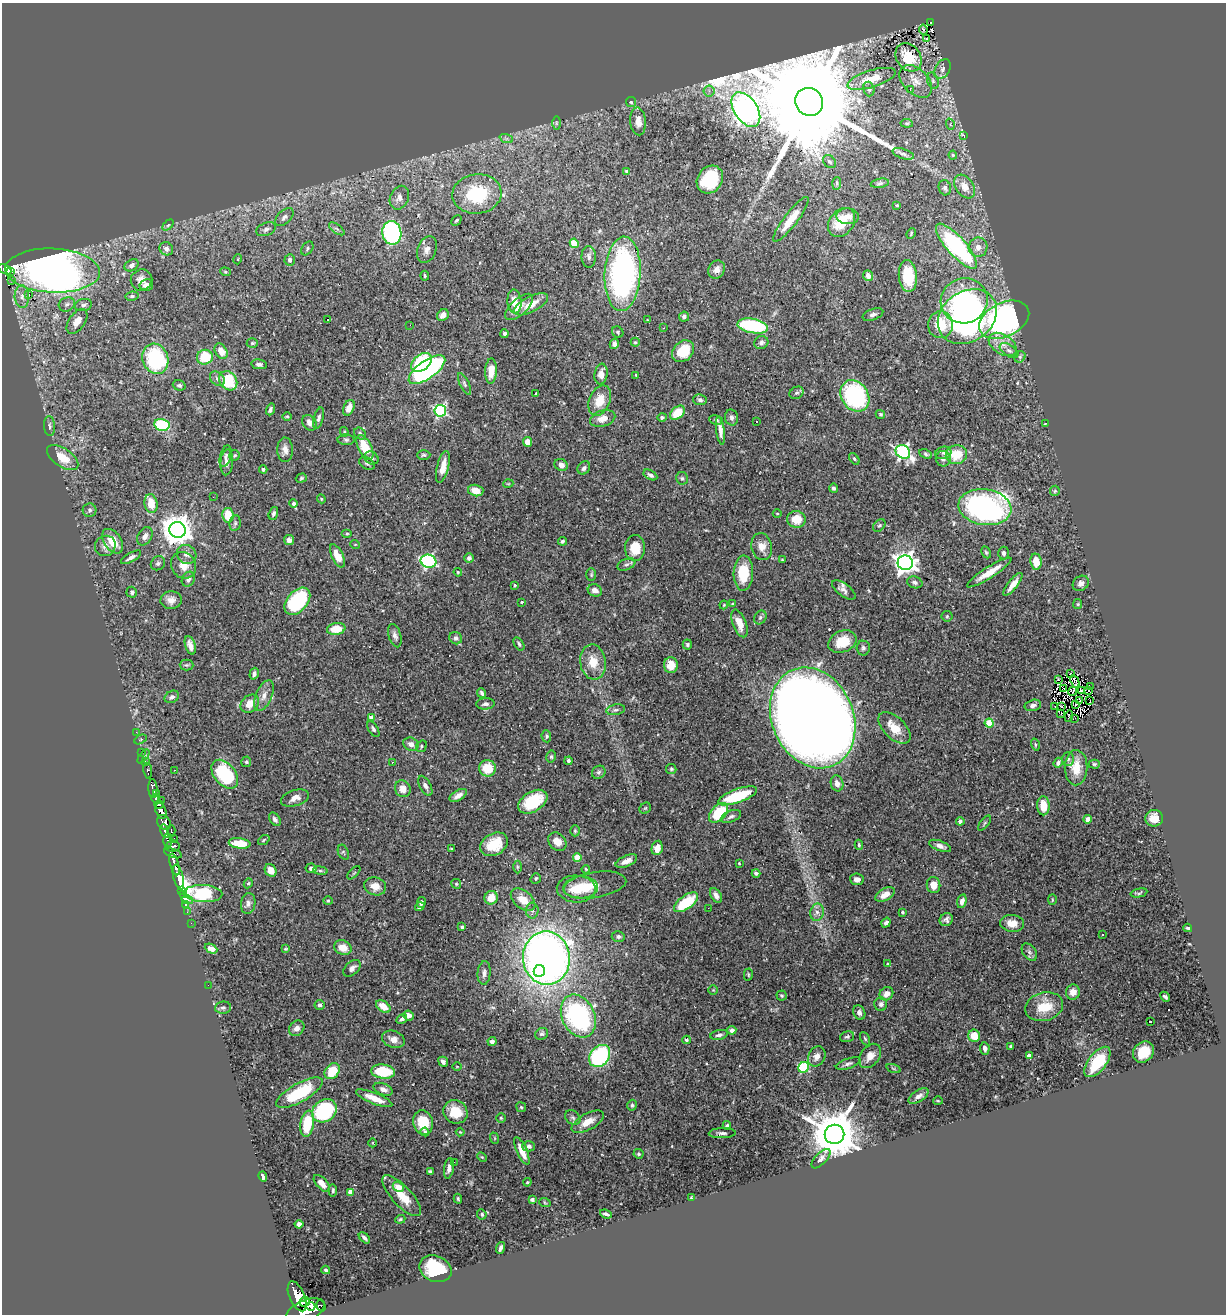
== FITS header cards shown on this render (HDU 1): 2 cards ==
NAXIS1  =                 1224
NAXIS2  =                 1312

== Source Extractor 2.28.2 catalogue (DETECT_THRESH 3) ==
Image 1224 x 1312 px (HDU 1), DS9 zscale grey, 1 PNG px = 1 image px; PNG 1228 x 1316 px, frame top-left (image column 1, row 1312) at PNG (2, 3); each listed source drawn as its Kron ellipse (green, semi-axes under 4 px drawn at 4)
Background 0.515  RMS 0.026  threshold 0.078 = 3 sigma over >= 5 px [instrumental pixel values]
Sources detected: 476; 3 with non-positive FLUX_AUTO (blend fragments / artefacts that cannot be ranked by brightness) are neither listed nor drawn; the other 473 listed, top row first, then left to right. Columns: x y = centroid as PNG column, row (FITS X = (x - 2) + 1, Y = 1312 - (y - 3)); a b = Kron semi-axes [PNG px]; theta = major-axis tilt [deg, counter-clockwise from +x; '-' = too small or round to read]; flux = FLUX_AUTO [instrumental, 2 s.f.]
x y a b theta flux
931 22 2 2 - 5
923 29 5 3 - 2.1
926 38 4 3 - 2.8
909 57 15 12 -52 44
942 69 11 7 59 7.8
872 79 25 8 17 30
916 81 19 12 -45 23
933 81 8 5 -72 4.5
869 89 7 5 -75 3.7
910 89 3 2 - 15
709 91 5 5 - 5.3
631 102 5 5 - 2.9
809 102 14 13 - 97000
746 110 19 11 -56 3000
638 121 14 8 -85 16
556 123 7 4 90 3.1
907 123 6 4 -6 2.2
950 124 6 3 -72 1.8
964 135 3 3 - 20
506 138 7 4 -19 3.9
903 154 11 5 -18 5.7
953 155 4 4 - 1.8
829 162 7 5 -42 4.2
627 172 4 3 - 6.7
710 180 15 12 52 100
837 183 6 4 86 2.8
880 183 9 4 9 3.8
965 187 13 9 -56 21
945 188 8 6 -75 4.6
477 194 25 19 7 120
399 198 12 9 66 13
897 205 3 3 - 2.2
848 216 11 8 -4 12
284 217 11 6 43 7.2
791 219 27 6 52 33
456 220 6 3 45 2.6
842 222 16 12 52 44
168 225 6 4 45 2.8
266 229 10 6 22 6.8
337 229 9 4 -35 4.4
392 233 12 9 -80 300
911 233 6 3 66 2.1
574 243 4 4 - 65
956 246 29 9 -48 290
978 247 10 9 - 14
307 248 7 5 54 3.4
166 249 7 6 - 7.3
427 249 14 9 69 11
589 257 11 7 -88 7
238 259 5 3 - 1.3
290 260 6 5 - 6
132 265 7 5 30 7
5 269 7 4 -30 120
717 270 9 8 - 12
10 271 4 2 - 50
53 271 47 22 -3 1600
225 272 5 4 - 2.1
623 274 37 18 87 500
425 276 5 3 - 1.9
868 276 5 4 - 12
908 276 16 9 -85 67
141 280 11 10 - 17
12 281 3 3 - 2.9
146 285 7 5 13 8.4
29 295 2 2 - 20
132 296 6 4 9 3.4
22 297 11 7 -87 11
514 301 12 7 -85 23
964 301 23 22 - 170
67 304 8 6 26 5.6
531 304 19 7 27 26
83 305 9 6 13 5.1
519 307 17 8 42 17
873 314 11 5 20 6.4
443 315 6 5 - 9.7
684 317 5 5 - 5
967 317 31 25 36 510
328 319 3 3 - 9.7
648 320 3 2 - 1.3
1004 320 26 17 26 590
77 321 14 8 55 15
410 325 3 2 - 1.6
940 325 13 12 - 63
753 326 15 7 -11 140
663 328 2 2 - 1.1
618 332 6 5 - 2.8
505 334 4 3 - 3.5
635 342 4 4 - 2.3
252 343 5 4 - 2.5
761 343 7 6 - 5.8
614 344 5 4 - 7.5
1003 344 15 9 -32 20
221 351 8 5 -58 16
683 351 12 9 44 43
1009 351 11 5 -36 5.7
205 357 8 7 - 50
1020 357 6 5 - 2.7
155 359 15 12 -71 160
422 362 12 7 38 150
259 364 8 5 -11 6.2
427 370 21 9 35 330
491 371 12 6 87 23
601 374 10 6 83 11
636 375 3 2 - 1.7
217 379 8 6 -39 6.2
228 381 10 8 -52 78
465 384 12 4 -64 4.6
179 385 6 5 - 4
536 393 3 2 - 1.2
796 393 7 5 29 4.2
855 396 17 13 -55 220
600 400 16 10 66 29
700 400 7 5 -11 4.4
349 408 8 5 67 16
270 409 6 4 71 4.6
440 411 6 5 - 280
677 413 8 6 41 40
880 414 5 4 - 2.5
287 416 4 3 - 2.2
662 417 4 4 - 3.8
319 418 11 5 75 5.7
731 418 8 6 -77 5.3
603 419 13 8 17 16
716 420 7 4 -10 4
756 422 3 2 - 1.6
310 423 8 6 -52 12
1045 424 3 2 - 1.2
162 425 8 6 -11 97
50 426 10 5 -85 5.2
720 431 14 4 -83 9.5
344 432 5 4 - 1.9
360 434 6 5 - 4.2
346 440 8 5 -1 3.7
528 442 5 4 - 15
365 447 13 6 -63 53
285 450 12 8 -89 12
903 452 8 6 -36 400
943 453 8 6 14 5.9
926 454 7 4 -27 3.2
234 455 6 5 - 2.9
424 455 7 5 1 3.1
956 455 10 9 - 42
226 456 11 5 74 5
63 457 18 9 -34 32
371 458 7 6 - 4.6
854 459 6 4 -53 2.7
943 459 7 7 - 7
227 462 13 6 85 9.3
367 463 8 5 -31 4.4
561 465 7 5 -33 9.9
443 467 16 5 76 22
584 468 7 6 - 5.4
263 469 4 3 - 4.5
650 475 7 4 -30 4.7
301 478 6 4 18 2.4
682 478 6 6 - 4.3
508 484 5 3 - 1.5
834 488 4 4 - 3.4
476 491 8 5 -15 20
1055 491 5 5 - 2.6
213 497 2 2 - 0.78
321 499 4 4 - 2
293 503 4 4 - 5.5
151 504 9 6 -80 30
985 507 26 18 -8 460
90 510 7 7 - 4.2
273 513 7 4 72 4.6
777 513 4 3 - 1.3
228 515 7 5 -81 40
796 519 9 8 - 35
235 523 8 5 80 4.4
879 525 7 5 47 3.5
177 530 8 8 - 2800
347 534 5 3 - 2
145 536 10 7 58 9
289 540 5 5 - 9.1
113 541 14 8 -56 31
563 541 5 4 - 4.1
355 544 5 3 - 1.5
105 546 11 10 - 8.7
762 547 13 10 -78 17
635 548 13 10 88 35
986 552 6 4 -63 2.4
1003 553 6 5 - 5.5
187 554 10 9 - 9.6
337 556 12 5 -64 25
131 557 11 4 30 6.6
469 558 5 4 - 6.3
782 560 4 3 - 1.7
428 561 8 6 -14 310
1036 562 8 5 -84 26
158 563 7 6 - 4.8
905 563 7 7 - 1200
626 564 9 5 22 4
183 565 14 12 -58 21
458 572 4 3 - 1.8
989 572 26 5 32 28
743 573 17 9 88 52
591 575 6 4 -90 2.5
188 579 8 6 60 6.6
915 582 8 5 -17 5.3
1081 583 8 7 - 7.1
1013 584 14 5 52 14
515 585 4 3 - 2.4
595 590 7 6 - 9.5
844 590 14 6 -37 8.4
132 592 5 5 - 5
171 600 10 9 - 12
297 601 16 10 48 180
522 602 3 2 - 1.8
733 604 4 3 - 1.9
1078 604 5 4 - 1.9
724 605 4 3 - 1.7
947 616 5 5 - 2.6
760 618 7 5 58 3.6
739 623 14 6 -69 21
336 629 9 6 10 34
395 636 12 6 -73 7.5
456 638 6 6 - 6
842 642 15 10 22 45
519 644 7 4 -57 3.7
190 645 9 5 -73 11
687 645 5 4 - 3.1
863 648 7 6 - 5
593 662 17 13 -81 32
186 665 7 5 0 3.2
671 665 8 7 - 22
1071 673 3 3 - 6.1
254 674 6 4 72 4.8
1058 679 3 2 - 5
1075 681 7 2 -65 2.5
1090 687 3 2 - 2.2
1064 688 2 2 - 1.2
1081 690 3 2 - 1.7
1088 690 2 2 - 0.69
1073 691 5 2 - 0.37
482 693 5 4 - 4.2
264 696 16 8 66 15
172 697 8 5 30 6.4
1079 700 4 2 - 1
1090 701 3 2 - 1.2
250 704 10 8 43 23
485 704 9 5 5 6.4
1076 704 4 2 - 1.4
1033 705 8 5 12 6
1055 707 2 2 - 2
1061 707 4 2 - 2.8
616 710 9 5 10 4.8
1061 713 3 2 - 2.6
1069 716 6 2 83 2.4
372 718 4 4 - 22
813 718 52 41 -66 3700
1075 718 3 2 - 0.86
989 723 4 4 - 77
894 728 20 10 -44 33
373 729 9 4 -57 3.9
136 732 3 2 - 2.2
546 736 6 5 - 3.3
140 739 6 4 28 2.9
411 744 8 6 -27 9.8
1035 745 6 4 -73 2.2
421 746 6 5 - 2.7
142 752 2 2 - 1.8
143 756 8 3 52 2.7
551 757 6 4 77 3
1068 759 7 6 - 4.7
145 761 3 3 - 6
569 761 4 3 - 4.5
246 762 5 5 - 2.8
392 762 3 3 - 1.9
1058 763 5 4 - 4.8
1094 764 5 4 - 2.5
487 768 8 8 - 42
1076 768 17 11 89 33
671 769 5 5 - 2.5
174 770 2 2 - 1.1
148 771 8 3 -82 19
599 772 7 6 - 4
225 774 16 10 -50 120
837 783 8 6 -74 8
425 786 11 5 -62 7.1
153 789 9 4 -86 170
403 789 8 7 - 15
157 793 3 2 - 27
458 795 9 5 31 9.2
737 796 20 7 19 95
156 798 4 3 - 100
295 798 14 8 18 14
162 801 4 2 - 16
533 802 16 10 32 75
159 804 5 2 - 9
1043 806 9 6 -88 28
645 808 6 5 - 2.6
161 811 8 5 -71 250
719 813 12 7 47 59
731 816 10 5 23 5.4
1154 818 9 8 - 19
275 819 7 5 -55 5.1
1088 819 4 4 - 17
960 821 4 4 - 5.2
164 822 8 6 -49 220
984 823 9 3 52 2.4
165 831 7 3 -77 47
171 831 6 3 -89 15
575 831 5 4 - 2.4
174 838 2 2 - 2.7
168 840 7 4 -90 110
264 840 6 4 38 2.2
557 842 10 8 -45 16
240 843 11 5 -7 42
494 844 15 10 29 50
859 845 5 4 - 2.6
172 846 7 5 12 88
940 846 11 5 -21 8.2
657 848 7 5 78 19
451 849 3 2 - 1.7
343 852 8 5 -67 2.8
173 853 9 3 -18 16
577 857 4 4 - 44
626 861 11 5 24 11
739 863 2 2 - 1.3
175 864 11 4 -74 270
517 867 6 4 90 2.5
311 868 5 5 - 6
586 869 4 3 - 1.9
271 870 7 5 -56 14
320 871 7 4 -8 2.8
354 873 8 3 45 2
756 873 4 3 - 3.2
178 877 13 5 -76 860
536 878 5 4 - 2.7
857 879 7 5 -7 9.2
248 883 5 4 - 2.3
456 884 5 4 - 2.2
595 885 32 12 10 32
934 885 8 7 - 21
375 886 11 9 -18 18
581 887 17 11 3 31
576 889 19 13 -3 39
181 890 4 3 - 55
1139 893 8 3 12 3.4
203 894 19 8 -2 220
183 895 3 3 - 15
716 895 8 5 -58 8
885 895 10 6 29 17
491 898 7 6 - 26
187 900 6 3 -14 39
523 900 14 8 -40 26
1052 900 5 3 - 1.8
328 901 4 4 - 1.8
962 901 7 4 75 9.2
421 902 5 4 - 5.5
686 902 14 6 36 79
248 903 10 7 81 7.6
186 905 3 3 - 17
420 907 5 3 - 3
708 908 2 2 - 64
532 911 8 6 -89 5.2
187 912 3 3 - 2.7
817 912 9 6 77 8.4
902 912 3 3 - 2.8
946 920 7 6 - 6.1
191 923 3 2 - 2.4
886 923 5 4 - 4.8
1012 923 12 8 -8 19
462 927 4 3 - 3.3
1188 928 4 3 - 2.6
1102 935 2 2 - 1.8
618 937 6 5 - 4.7
343 948 9 7 -23 20
211 949 7 4 -25 10
285 949 4 3 - 1.7
1029 952 9 6 -53 5.5
546 958 27 23 -87 1400
887 964 4 3 - 1.8
352 968 10 6 43 6.7
539 971 6 5 - 240
484 973 12 6 85 8.3
748 975 6 4 -88 2.5
208 985 2 2 - 15
713 990 5 5 - 2
1073 992 7 7 - 16
886 994 7 6 - 11
782 995 5 5 - 2.7
1165 997 5 3 - 3.3
881 1004 7 6 - 5.8
319 1005 5 5 - 4.9
383 1007 8 5 -36 20
1044 1007 19 14 14 50
223 1008 8 6 7 4.2
859 1012 7 6 - 5.5
408 1015 5 5 - 10
578 1016 22 16 -64 300
402 1019 6 4 32 4
1151 1021 3 2 - 28
297 1028 8 7 - 7.9
732 1030 4 4 - 5.5
542 1034 7 5 29 4.1
719 1035 9 5 11 5.4
974 1036 6 6 - 29
847 1037 7 5 18 3.6
393 1039 12 8 -20 13
865 1039 7 4 -62 2.8
686 1040 4 3 - 2.2
492 1041 4 4 - 6.8
1010 1046 4 4 - 2.5
985 1048 6 5 - 7.4
1143 1052 11 9 44 33
600 1056 12 9 50 200
817 1056 10 8 60 12
870 1056 13 9 53 17
1029 1056 4 4 - 16
443 1062 5 4 - 6
1097 1062 18 9 52 66
848 1064 13 5 19 5.8
457 1067 5 3 - 1.2
803 1067 6 5 - 130
893 1068 7 3 -19 2.3
332 1071 9 6 51 44
383 1072 12 7 -7 74
383 1089 10 6 -22 8.7
299 1093 26 9 30 100
919 1096 11 5 33 8.5
374 1098 19 5 -22 26
938 1101 5 3 - 1.6
632 1105 5 4 - 3.5
521 1107 5 4 - 2.3
324 1111 13 10 36 190
455 1112 12 11 - 38
501 1118 5 5 - 2.2
573 1118 8 6 -38 4.5
423 1122 12 10 -74 57
588 1122 18 8 29 21
307 1124 13 7 80 74
727 1125 4 3 - 3.1
425 1132 4 4 - 2.6
460 1132 4 3 - 1.3
722 1133 13 5 2 5.8
834 1134 10 9 - 10000
494 1138 6 3 -71 1.7
373 1143 4 3 - 1.3
529 1146 6 5 - 5.7
522 1151 15 5 -67 26
638 1154 5 4 - 2.7
482 1157 5 3 - 1.9
821 1159 12 5 46 7
454 1162 2 2 - 6.9
449 1168 10 5 81 9.5
430 1172 4 3 - 3.1
263 1177 5 4 - 6.1
527 1182 4 3 - 1.9
322 1183 10 5 -47 15
398 1187 6 4 -31 24
333 1190 6 4 -86 2.7
350 1192 4 4 - 15
402 1196 26 10 -47 41
691 1198 4 3 - 2.3
458 1199 5 3 - 2.3
532 1200 4 3 - 3.5
545 1203 6 3 -20 1.6
482 1214 5 4 - 4.6
606 1214 6 3 -19 4.2
400 1219 5 3 - 2.3
299 1224 4 4 - 6.7
364 1238 7 3 -45 5.1
500 1248 6 3 71 4.7
435 1269 16 12 -24 86
326 1270 4 3 - 2.5
297 1296 16 7 -67 980
305 1302 5 4 - 240
311 1306 4 4 - 210
321 1306 6 2 -73 74
305 1311 21 10 25 1100
At the frame edge (FLAGS 8, measured only in part): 1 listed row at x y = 305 1311
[3 non-positive-flux detections neither listed nor drawn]